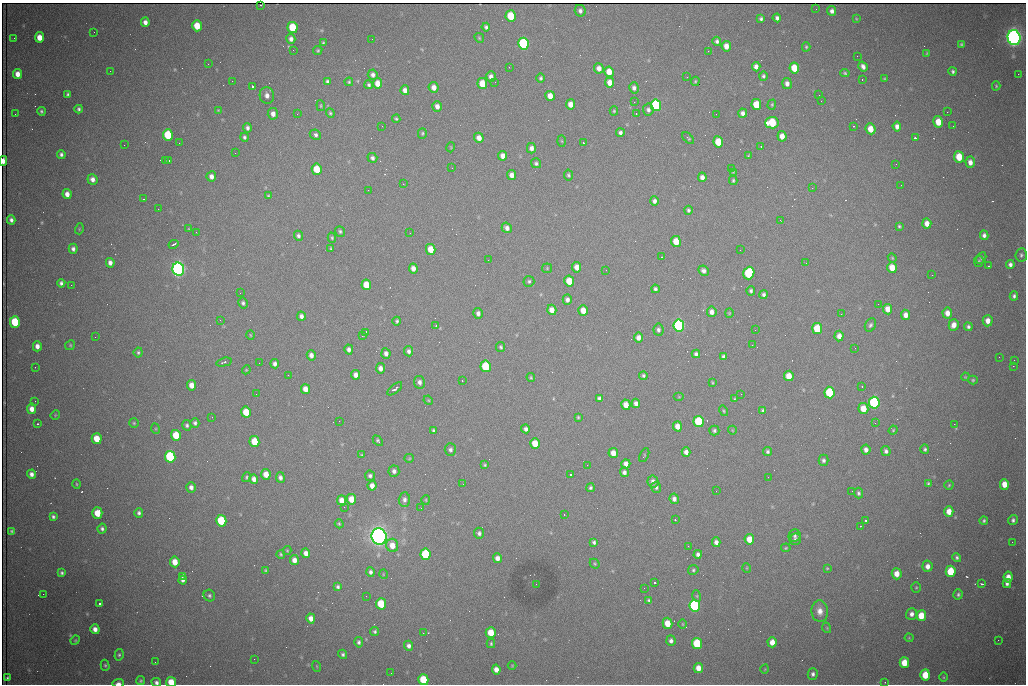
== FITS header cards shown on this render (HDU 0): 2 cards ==
NAXIS1  =                 1024 /fastest changing axis
NAXIS2  =                  682 /next to fastest changing axis

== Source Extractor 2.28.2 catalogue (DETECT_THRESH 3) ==
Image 1024 x 682 px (HDU 0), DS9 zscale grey, 1 PNG px = 1 image px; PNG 1028 x 686 px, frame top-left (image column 1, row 682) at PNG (2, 3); each listed source drawn as its Kron ellipse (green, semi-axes under 4 px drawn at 4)
Background 1870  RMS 26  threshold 77.2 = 3 sigma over >= 5 px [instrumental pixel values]
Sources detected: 452; all 452 listed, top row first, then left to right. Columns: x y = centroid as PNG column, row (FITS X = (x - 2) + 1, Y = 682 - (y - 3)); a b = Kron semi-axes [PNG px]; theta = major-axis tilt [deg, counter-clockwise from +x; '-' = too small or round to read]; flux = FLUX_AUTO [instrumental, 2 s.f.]
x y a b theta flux
261 5 3 2 - 1.5e+03
816 9 2 2 - 9.9e+02
580 11 6 5 - 5.7e+03
832 11 5 4 - 6.7e+03
511 16 5 5 - 6.6e+04
777 18 4 4 - 5.1e+03
761 19 4 3 - 3.7e+03
856 19 4 3 - 1.6e+03
145 22 5 4 - 8.7e+03
197 26 5 5 - 3.8e+04
293 27 5 5 - 8.5e+04
486 27 4 3 - 3.7e+03
94 32 3 2 - 1.1e+03
39 37 5 4 - 2.0e+04
14 38 3 2 - 1.5e+03
479 38 5 4 - 2.2e+03
1014 38 7 6 - 1.3e+06
291 39 5 4 - 6.8e+03
372 39 2 2 - 9.3e+02
717 41 4 4 - 4.3e+03
323 43 4 3 - 2.5e+03
523 44 6 5 - 2.5e+05
961 44 4 3 - 2.5e+03
726 46 5 4 - 1.4e+04
806 47 4 4 - 2.3e+03
293 50 2 2 - 8.9e+02
318 50 5 4 - 2.3e+03
708 51 2 2 - 8.9e+02
927 53 4 3 - 1.7e+03
857 56 2 2 - 2.1e+03
208 64 2 2 - 3.0e+03
863 66 5 4 - 7.1e+03
509 67 2 2 - 7.5e+02
756 67 4 4 - 8.7e+03
599 68 5 4 - 1.1e+04
794 68 5 5 - 4.0e+04
110 71 2 2 - 7.8e+02
953 71 4 3 - 3.5e+03
609 72 5 4 - 2.3e+04
845 73 4 4 - 2.3e+03
18 74 5 4 - 1.4e+04
1018 74 2 2 - 1.4e+04
373 75 5 5 - 6.2e+03
763 76 5 4 - 3.4e+03
491 77 5 4 - 7.6e+03
687 77 3 2 - 1.4e+03
541 78 5 4 - 3.2e+03
862 79 3 2 - 3.9e+03
884 79 4 3 - 1.7e+03
232 81 2 2 - 6.8e+02
327 81 4 3 - 3.1e+03
695 81 5 3 - 2.1e+03
349 82 4 4 - 2.4e+03
495 82 2 2 - 7.9e+02
610 82 5 4 - 1.6e+04
378 83 5 4 - 1.9e+04
787 83 5 4 - 8.3e+03
482 84 5 5 - 3.9e+04
369 85 4 4 - 3.2e+03
252 86 3 3 - 9.1e+04
996 86 4 4 - 2.0e+03
434 87 5 5 - 1.2e+04
634 88 5 5 - 6.2e+03
405 90 5 4 - 9.5e+03
68 94 4 3 - 3.2e+03
267 95 8 7 - 1.0e+04
819 95 2 2 - 6.9e+02
550 96 5 5 - 1.8e+04
821 101 2 2 - 8.4e+02
634 102 2 2 - 9.4e+02
570 104 5 4 - 1.4e+04
656 105 6 5 - 2.4e+05
756 105 5 5 - 4.6e+04
772 105 5 4 - 2.2e+03
321 106 5 3 - 2.0e+03
437 106 5 4 - 9.3e+03
79 109 4 3 - 3.6e+03
218 110 4 4 - 1.6e+03
648 110 6 5 - 5.2e+03
41 111 4 3 - 2.8e+03
614 111 4 4 - 2.1e+03
947 112 2 2 - 3.1e+03
330 113 5 4 - 2.5e+03
636 113 3 2 - 3.7e+03
743 113 4 4 - 7.0e+03
15 114 2 2 - 9.2e+02
273 114 6 5 - 1.0e+04
297 114 3 2 - 2.6e+03
716 114 2 2 - 8.1e+02
396 119 4 3 - 2.2e+03
938 122 6 4 -75 2.9e+04
772 123 6 6 - 8.7e+04
382 126 3 2 - 1.6e+03
853 126 3 2 - 1.6e+03
897 126 5 4 - 8.2e+03
953 126 2 2 - 7.9e+02
247 128 4 4 - 5.1e+03
871 129 5 5 - 2.4e+04
422 133 5 4 - 2.5e+03
620 133 4 4 - 5.3e+03
168 135 5 5 - 8.8e+04
315 135 6 4 -29 4.9e+03
782 136 5 4 - 1.5e+04
244 137 4 4 - 3.6e+03
479 138 5 4 - 1.3e+04
688 138 7 4 -45 2.2e+03
915 138 3 2 - 4.3e+03
562 141 5 3 - 1.7e+03
718 142 5 5 - 4.3e+04
179 143 2 2 - 4.1e+03
583 143 3 2 - 2.1e+03
124 145 2 2 - 1.6e+03
761 146 2 2 - 9.9e+02
451 147 5 3 - 1.5e+03
531 148 5 4 - 7.3e+03
235 153 2 2 - 1.5e+03
61 155 4 4 - 4.5e+03
503 156 5 4 - 1.1e+04
748 156 4 3 - 1.7e+03
959 157 6 5 - 4.3e+04
372 158 5 4 - 4.9e+03
3 161 5 3 - 1.4e+04
165 161 3 2 - 7.6e+02
169 161 3 3 - 2.6e+03
970 162 5 4 - 1.0e+04
536 163 5 4 - 4.0e+03
896 164 3 2 - 1.5e+03
452 168 2 2 - 9.3e+02
732 168 2 2 - 9.4e+02
317 169 5 5 - 4.9e+04
733 172 4 3 - 1.4e+03
512 175 5 4 - 1.1e+04
568 175 5 4 - 2.8e+03
211 176 5 5 - 8.6e+03
702 177 5 4 - 8.3e+03
92 179 5 5 - 9.2e+03
733 180 4 3 - 2.8e+03
403 184 2 2 - 9.5e+02
901 185 2 2 - 1.7e+03
812 188 3 2 - 3.2e+03
368 190 2 2 - 8.3e+03
67 194 5 4 - 1.1e+04
268 196 4 3 - 1.9e+03
143 199 3 2 - 1.7e+03
654 201 4 4 - 6.0e+03
158 209 2 2 - 7.4e+02
688 210 4 4 - 3.4e+03
11 220 4 4 - 5.6e+03
780 220 3 2 - 2.3e+03
927 223 5 4 - 1.4e+04
899 226 3 3 - 2.4e+03
507 228 5 5 - 7.7e+03
79 229 5 3 - 1.5e+03
189 229 4 3 - 1.6e+03
340 231 5 5 - 3.0e+03
196 232 2 2 - 9.4e+02
410 233 2 2 - 9.2e+02
984 235 5 4 - 5.5e+03
298 236 5 4 - 4.4e+03
332 238 5 4 - 2.6e+03
676 241 5 5 - 3.2e+04
173 244 5 2 - 3.4e+03
73 249 5 4 - 5.5e+03
331 249 4 3 - 2.3e+03
431 249 5 4 - 3.0e+04
740 250 2 2 - 9.6e+02
1021 255 6 5 - 3.5e+03
662 257 2 2 - 1.3e+03
892 258 4 4 - 1.9e+03
981 258 6 4 64 2.9e+03
488 260 2 2 - 2.1e+03
979 261 6 4 78 2.4e+03
110 263 5 4 - 7.7e+03
806 263 2 2 - 1.2e+03
1010 265 4 4 - 5.6e+03
988 266 3 2 - 1.5e+03
577 267 5 4 - 1.5e+04
413 268 5 4 - 1.0e+04
547 268 5 5 - 2.0e+03
892 268 5 5 - 2.5e+04
178 269 6 6 - 9.6e+05
606 270 3 2 - 1.2e+03
704 271 5 5 - 6.4e+03
749 273 6 5 - 1.6e+05
932 275 2 2 - 1.2e+03
529 281 5 5 - 3.5e+03
569 281 5 5 - 4.0e+04
61 283 4 4 - 4.7e+03
71 285 2 2 - 7.0e+03
366 285 5 5 - 3.6e+04
655 289 4 3 - 3.8e+03
751 291 5 4 - 3.7e+03
240 293 2 2 - 8.8e+02
764 295 4 3 - 4.6e+03
1014 296 4 4 - 3.9e+03
567 300 5 4 - 6.8e+03
243 303 5 4 - 3.9e+03
878 304 2 2 - 1.1e+03
888 309 5 4 - 1.6e+04
552 310 5 4 - 1.5e+04
583 311 5 4 - 2.4e+04
712 312 5 5 - 1.0e+04
478 313 5 4 - 6.7e+03
729 313 4 4 - 1.7e+03
947 313 5 5 - 1.3e+04
841 314 2 2 - 2.7e+03
905 315 5 4 - 1.1e+04
301 316 4 4 - 6.5e+03
220 320 2 2 - 9.6e+02
397 321 4 3 - 3.0e+03
988 321 5 5 - 1.3e+04
15 322 6 5 - 8.8e+04
679 325 6 5 - 4.6e+05
870 325 7 5 63 4.1e+03
954 325 5 5 - 1.3e+04
436 326 4 2 - 1.3e+03
968 327 4 4 - 3.7e+03
817 329 5 5 - 7.6e+04
658 330 6 5 - 4.7e+03
755 330 2 2 - 1.5e+03
366 332 4 3 - 3.7e+03
250 335 4 3 - 1.5e+03
363 336 4 2 - 1.7e+03
839 336 5 4 - 1.1e+04
95 337 2 2 - 9.0e+02
638 338 5 4 - 9.9e+03
70 345 5 4 - 2.2e+03
752 345 2 2 - 4.3e+03
37 346 5 4 - 9.5e+03
501 347 5 4 - 3.1e+03
855 348 2 2 - 7.4e+02
349 349 5 4 - 6.6e+03
409 351 5 4 - 5.1e+03
138 352 5 4 - 2.6e+03
386 353 5 4 - 6.8e+03
696 354 4 4 - 4.5e+03
311 355 5 4 - 8.1e+03
723 356 4 3 - 4.3e+03
999 357 2 2 - 8.0e+02
1014 360 2 2 - 2.5e+03
224 362 8 3 14 2.9e+03
259 363 2 2 - 1.5e+03
275 364 4 4 - 5.9e+03
486 366 6 5 - 1.1e+05
1013 366 2 2 - 2.1e+04
35 367 2 2 - 9.1e+02
380 368 5 4 - 8.5e+03
246 370 4 3 - 1.6e+03
288 375 2 2 - 1.5e+03
356 375 5 4 - 9.8e+03
643 376 4 4 - 3.2e+03
789 376 5 4 - 2.7e+04
531 377 4 3 - 2.0e+03
965 377 4 3 - 1.5e+03
973 380 5 4 - 2.5e+03
462 381 2 2 - 1.0e+03
419 382 6 5 - 6.8e+03
712 383 4 2 - 1.7e+03
191 385 5 4 - 1.5e+04
862 386 2 2 - 1.3e+03
305 389 5 4 - 1.4e+04
395 389 9 3 39 4.5e+03
829 393 6 5 - 9.6e+04
256 394 2 2 - 1.4e+03
741 394 2 2 - 9.5e+02
679 397 5 3 - 1.4e+03
599 398 4 4 - 4.2e+03
734 399 3 3 - 1.8e+03
428 400 5 4 - 1.8e+03
35 401 2 2 - 1.6e+03
636 403 5 4 - 7.3e+03
874 403 6 5 - 3.6e+05
626 405 5 4 - 1.7e+04
32 409 5 4 - 1.2e+04
863 409 5 5 - 2.8e+04
723 411 5 4 - 2.0e+03
763 411 4 4 - 3.9e+03
246 412 5 5 - 3.7e+04
55 415 5 4 - 1.5e+03
212 417 2 2 - 7.4e+02
578 417 3 3 - 1.9e+03
339 421 2 2 - 1.2e+03
698 422 6 5 - 1.1e+05
134 423 5 5 - 2.3e+03
195 423 5 4 - 4.3e+03
875 423 3 2 - 1.8e+03
37 424 3 2 - 2.1e+03
954 424 2 2 - 9.5e+03
187 425 5 4 - 3.6e+03
677 426 5 4 - 1.5e+04
156 429 5 3 - 1.5e+03
526 429 4 4 - 5.7e+03
714 430 5 4 - 3.6e+03
732 430 4 3 - 1.3e+03
893 430 5 4 - 2.0e+03
433 431 4 4 - 3.1e+03
176 435 5 5 - 5.5e+04
97 439 5 5 - 3.3e+04
254 441 5 5 - 4.6e+04
378 441 6 3 -46 3.0e+03
535 443 5 5 - 3.4e+04
925 449 5 4 - 3.4e+03
450 450 6 5 - 5.2e+03
866 450 5 4 - 7.7e+03
886 451 5 4 - 5.3e+03
686 452 5 4 - 8.8e+03
768 452 4 4 - 3.5e+03
613 453 5 4 - 1.5e+04
362 455 4 3 - 1.7e+03
644 455 7 3 62 1.6e+03
170 457 6 5 - 2.3e+05
409 458 5 4 - 1.9e+03
823 460 5 5 - 4.2e+03
626 464 4 4 - 9.4e+03
485 465 4 3 - 2.2e+03
587 465 2 2 - 5.6e+03
394 471 5 5 - 6.3e+03
624 472 5 4 - 6.2e+03
31 474 4 4 - 7.6e+03
266 474 5 4 - 1.9e+04
571 475 4 3 - 2.7e+03
370 476 5 5 - 4.3e+03
247 477 5 4 - 2.6e+03
280 477 5 4 - 5.8e+03
768 477 2 2 - 7.7e+02
254 479 4 4 - 8.6e+03
653 482 6 5 - 7.6e+03
76 484 5 3 - 1.7e+03
463 484 2 2 - 1.4e+03
928 484 4 4 - 2.7e+03
1004 484 5 4 - 2.1e+04
949 485 5 4 - 2.1e+03
372 486 5 4 - 1.1e+04
191 487 5 5 - 7.4e+03
656 487 5 5 - 3.9e+03
590 488 4 4 - 3.1e+03
716 491 2 2 - 2.2e+03
852 491 2 2 - 1.6e+03
858 493 5 4 - 3.6e+03
351 499 5 5 - 2.5e+04
674 499 5 4 - 7.1e+03
342 500 5 4 - 1.6e+04
404 500 7 6 - 6.3e+03
426 500 5 3 - 1.7e+03
344 507 2 2 - 4.1e+03
421 508 2 2 - 8.0e+02
949 511 5 4 - 2.0e+04
97 513 6 5 - 3.4e+04
139 513 5 4 - 4.0e+03
564 515 3 2 - 3.2e+03
53 517 4 3 - 3.7e+03
675 520 3 2 - 2.2e+03
865 520 3 2 - 4.8e+03
1013 520 5 4 - 4.6e+03
221 521 6 5 - 9.8e+04
984 521 4 4 - 2.9e+03
339 524 5 4 - 2.1e+03
860 526 4 3 - 1.3e+03
102 529 5 4 - 4.1e+03
12 531 3 3 - 2.7e+03
479 533 5 5 - 4.2e+03
795 536 6 6 - 4.3e+03
379 537 8 7 - 1.7e+06
749 539 5 5 - 2.3e+04
795 539 6 5 - 3.1e+03
594 542 4 4 - 3.7e+03
716 542 5 4 - 8.2e+03
1012 542 2 2 - 8.3e+02
392 545 6 6 - 2.0e+04
688 546 2 2 - 9.5e+02
786 548 5 4 - 1.9e+03
287 551 4 4 - 1.8e+03
306 553 5 4 - 1.1e+04
281 554 4 4 - 2.3e+03
426 554 6 5 - 1.4e+05
698 554 4 4 - 5.9e+03
957 557 4 4 - 3.5e+03
497 558 5 4 - 9.0e+03
294 560 5 4 - 1.1e+04
175 562 5 4 - 2.2e+04
595 564 5 3 - 1.8e+03
927 566 6 5 - 1.1e+04
747 568 5 3 - 1.3e+03
827 568 3 3 - 1.6e+03
265 570 4 3 - 1.9e+03
693 570 5 5 - 2.6e+03
951 571 5 5 - 6.6e+04
371 572 5 4 - 4.9e+03
62 573 4 3 - 3.4e+03
383 574 5 3 - 1.2e+03
897 574 5 5 - 1.8e+04
182 576 3 3 - 7.6e+03
1008 577 5 4 - 1.4e+04
183 580 4 4 - 6.8e+03
654 583 3 3 - 1.0e+05
1007 583 4 4 - 5.2e+03
536 584 2 2 - 1.1e+03
982 584 3 2 - 1.9e+03
338 587 4 3 - 3.6e+03
916 587 5 4 - 2.2e+03
644 588 2 2 - 1.1e+03
43 594 2 2 - 9.7e+03
958 594 5 5 - 3.5e+03
209 596 6 5 - 3.8e+03
366 596 2 2 - 9.8e+02
697 596 5 3 - 1.9e+03
649 600 4 4 - 3.0e+03
100 603 3 3 - 6.8e+03
381 604 5 5 - 7.0e+04
695 606 6 5 - 3.4e+05
820 611 11 8 -83 1.4e+04
911 614 6 5 - 8.3e+03
921 616 5 5 - 4.1e+04
311 618 5 4 - 1.3e+04
667 623 5 5 - 2.7e+04
683 624 5 3 - 1.5e+03
827 628 5 3 - 1.5e+03
95 629 5 4 - 9.8e+03
375 632 4 4 - 3.2e+03
423 633 3 2 - 2.9e+03
491 633 5 5 - 3.5e+04
909 638 4 4 - 1.7e+03
75 640 5 4 - 1.8e+03
998 640 3 2 - 1.3e+03
671 641 5 4 - 5.5e+03
359 642 5 4 - 3.6e+03
772 642 5 4 - 1.6e+04
697 643 5 5 - 9.0e+04
491 644 4 3 - 2.7e+03
409 646 5 4 - 6.0e+03
343 654 5 4 - 3.6e+03
119 655 6 4 75 2.9e+03
254 659 2 2 - 5.6e+03
155 662 2 2 - 7.1e+02
904 663 5 5 - 3.4e+04
105 665 5 4 - 2.5e+03
512 665 4 3 - 1.4e+03
316 666 5 3 - 1.4e+03
698 668 5 4 - 1.5e+04
496 669 5 4 - 1.2e+04
765 669 4 3 - 1.3e+03
391 673 2 2 - 7.6e+02
813 674 6 5 - 5.1e+03
925 675 5 5 - 4.3e+04
944 677 4 3 - 1.5e+03
8 678 3 3 - 2.5e+03
423 680 5 5 - 6.2e+04
140 681 5 4 - 2.5e+03
156 682 5 4 - 5.3e+03
171 682 5 5 - 3.5e+04
885 682 2 2 - 1.1e+03
118 683 6 3 2 7.9e+03
At the frame edge (FLAGS 8, measured only in part): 5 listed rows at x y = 3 161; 423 680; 156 682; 171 682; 118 683

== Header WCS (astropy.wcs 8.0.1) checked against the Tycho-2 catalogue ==
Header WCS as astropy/WCSLIB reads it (CRVAL/CRPIX/CD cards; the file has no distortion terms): RA---TAN/DEC--TAN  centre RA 06:56:22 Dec +31:26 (104.09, +31.44 deg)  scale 1.44 arcsec/px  FOV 24.5' x 16.3'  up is -93 deg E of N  parity flipped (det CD > 0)
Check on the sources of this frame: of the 60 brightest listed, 8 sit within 2.2 arcsec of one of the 17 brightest Tycho-2 stars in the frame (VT <= 13.07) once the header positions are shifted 0.65 arcsec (0.51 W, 0.41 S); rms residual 1.00 arcsec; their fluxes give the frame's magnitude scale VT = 24.92 - 2.5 log10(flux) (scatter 0.25 mag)
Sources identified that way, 8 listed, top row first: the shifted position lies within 2.2 arcsec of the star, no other Tycho-2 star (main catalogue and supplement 1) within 4.4 arcsec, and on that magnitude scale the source's flux lands within +1.5 / -3 mag of the star's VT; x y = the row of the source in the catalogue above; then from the Tycho-2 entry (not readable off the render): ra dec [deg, ICRS J2000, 3 dp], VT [Tycho-2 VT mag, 2 dp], TYC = Tycho-2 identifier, HIP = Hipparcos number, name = IAU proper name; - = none
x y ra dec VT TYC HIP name
523 44 103.952 +31.434 11.53 2437-424-1 - -
772 123 103.984 +31.534 11.82 2437-428-1 - -
749 273 104.055 +31.528 12.03 2437-1294-1 - -
679 325 104.081 +31.501 10.83 2437-37-1 - -
874 403 104.112 +31.580 11.47 2437-71-1 - -
379 537 104.185 +31.385 8.52 2437-370-1 33393 -
426 554 104.192 +31.404 11.68 2437-91-1 - -
695 606 104.211 +31.512 11.03 2437-937-1 - -